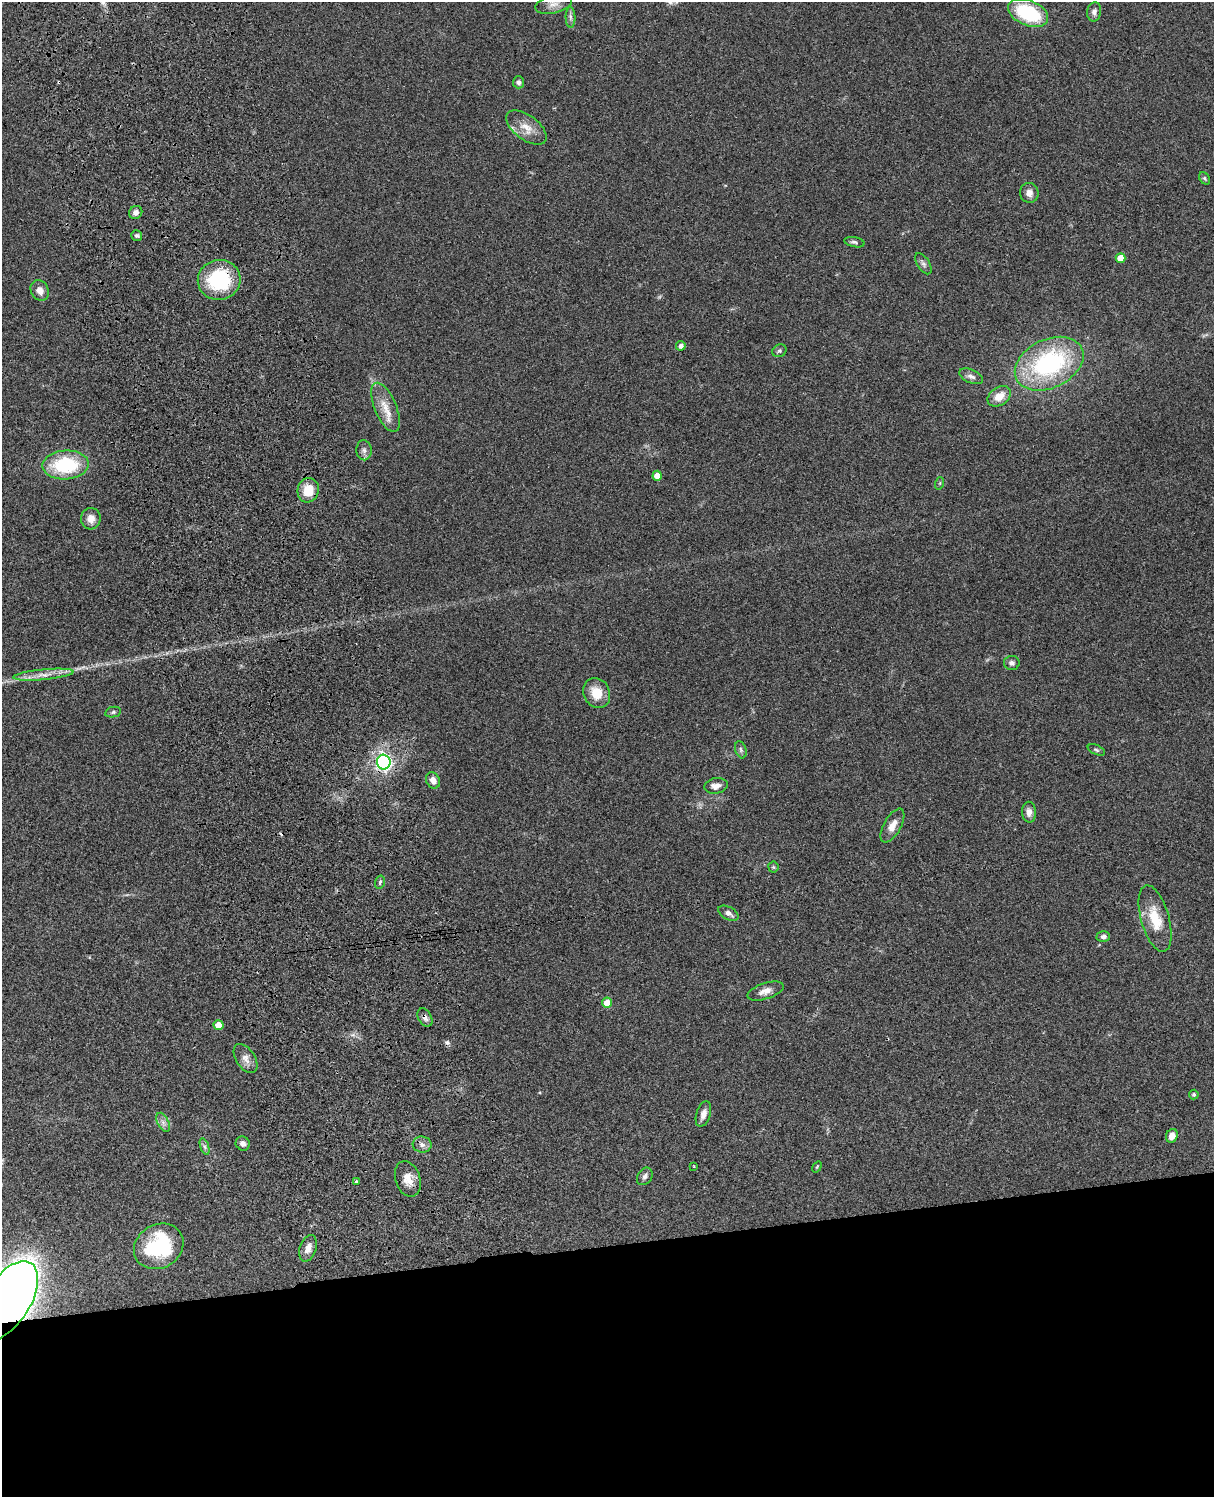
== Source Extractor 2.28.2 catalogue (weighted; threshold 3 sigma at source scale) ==
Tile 11 of 4 x 3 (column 3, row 3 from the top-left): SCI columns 2546-3757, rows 278-1772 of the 5088 x 4927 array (HDU 1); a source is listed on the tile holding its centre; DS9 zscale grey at full resolution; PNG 1216 x 1499 px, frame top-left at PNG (2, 2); each listed source drawn as its Kron ellipse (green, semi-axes under 4 px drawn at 4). Shown black and unused: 17% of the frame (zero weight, under 3 of 4 exposures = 6% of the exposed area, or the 3 px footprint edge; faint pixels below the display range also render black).
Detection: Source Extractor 2.28.2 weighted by HDU 2 'WHT'; one run over the whole footprint, this tile lists its part. Background 0.0763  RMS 0.0058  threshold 0.0261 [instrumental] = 3 sigma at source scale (4.5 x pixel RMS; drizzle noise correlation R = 1.50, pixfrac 1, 0.05/0.05 arcsec/px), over >= 5 px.
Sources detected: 66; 3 cosmic-ray / hot-pixel residue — neither listed nor drawn; the other 63 listed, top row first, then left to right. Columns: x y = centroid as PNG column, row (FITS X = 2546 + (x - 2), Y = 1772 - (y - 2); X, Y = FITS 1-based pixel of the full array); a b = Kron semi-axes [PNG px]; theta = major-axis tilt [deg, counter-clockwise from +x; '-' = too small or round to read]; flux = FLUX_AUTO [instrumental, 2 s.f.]
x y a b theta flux
554 4 18 9 14 4.9
1094 12 10 7 81 2.2
1028 13 21 12 -23 39
570 17 10 5 -89 1.7
519 82 6 5 - 1.8
526 128 23 12 -37 8.4
1205 178 6 5 - 0.92
1029 193 10 9 - 3.4
136 212 7 6 - 2.7
137 236 6 5 - 1.1
854 242 10 5 -12 1.4
1120 258 5 4 - 6.8
923 264 12 6 -57 2
219 280 21 20 - 41
40 291 10 8 -61 4
681 346 5 4 - 2.3
779 351 7 6 - 1.3
1049 364 36 24 25 80
971 376 13 6 -23 2.6
999 396 13 9 34 7.5
386 407 26 11 -67 9.5
364 450 10 7 -85 2.2
66 465 23 14 4 38
657 476 5 4 - 6.3
940 483 6 4 72 0.77
308 490 12 10 73 11
91 519 10 10 - 5.2
1012 663 8 7 - 1.9
43 675 30 5 5 6.4
597 693 15 13 -62 11
113 712 8 5 12 1.2
741 750 9 5 -72 1.3
1096 750 9 4 -25 1
384 762 7 7 - 130
433 780 8 6 -61 3.9
716 786 12 7 9 3.8
1029 812 10 7 -87 3.3
892 826 19 8 61 5.7
773 867 5 5 - 0.73
380 882 6 5 - 1.1
728 913 11 6 -29 3
1155 919 34 14 -74 16
1103 937 7 5 -1 1.9
765 991 19 8 18 4.5
607 1003 5 5 - 8.2
425 1018 10 6 -60 2.3
218 1025 5 5 - 5.7
246 1058 16 9 -56 4.4
1194 1094 5 4 - 0.99
703 1114 13 7 72 3.9
163 1122 10 5 -63 2.3
1172 1136 7 5 68 4.2
243 1143 7 6 - 2
422 1144 9 8 - 2.8
205 1147 8 4 -71 1.3
694 1166 2 2 - 0.48
817 1167 6 3 53 0.55
645 1176 9 7 56 2.1
408 1179 18 12 -72 6.9
356 1181 4 3 - 0.91
159 1246 26 21 31 47
308 1248 14 8 71 4.6
7 1301 44 23 58 1300
Overlapping masked pixels (flux is a lower limit): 4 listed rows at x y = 219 280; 384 762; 425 1018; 7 1301
Isophote crosses this tile's border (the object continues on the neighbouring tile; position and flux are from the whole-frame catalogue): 1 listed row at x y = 7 1301